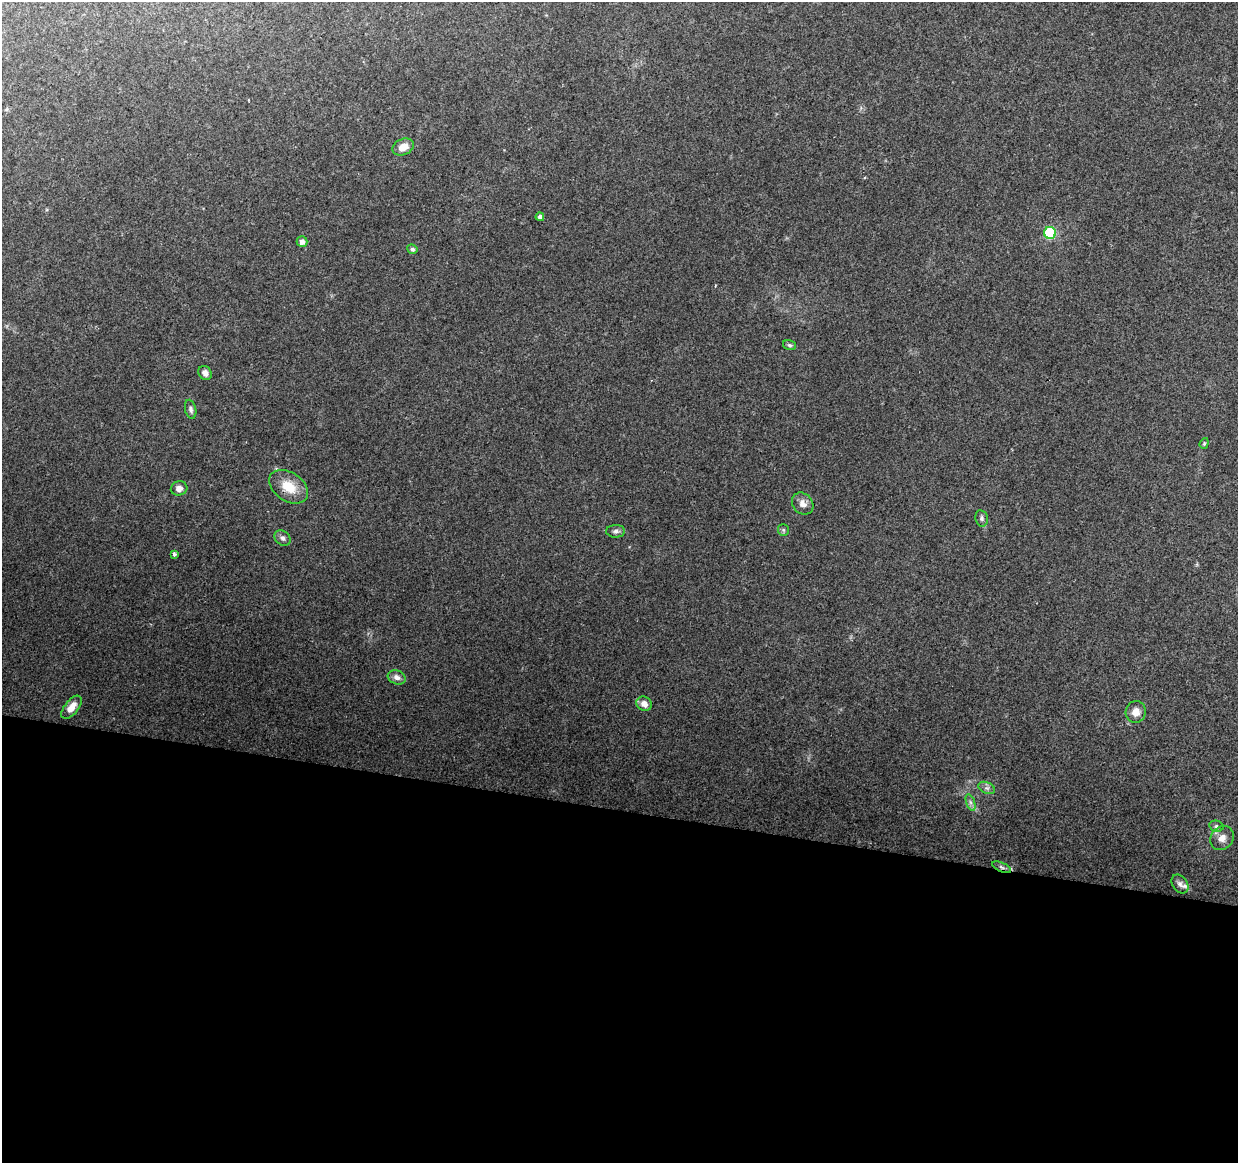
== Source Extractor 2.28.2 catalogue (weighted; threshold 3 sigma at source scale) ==
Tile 14 of 4 x 4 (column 2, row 4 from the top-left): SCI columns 1237-2472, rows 225-1385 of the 4952 x 5152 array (HDU 1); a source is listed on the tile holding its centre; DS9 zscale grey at full resolution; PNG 1240 x 1165 px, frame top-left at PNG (2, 2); each listed source drawn as its Kron ellipse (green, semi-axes under 4 px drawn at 4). Shown black and unused: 30% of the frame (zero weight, under 2 of 3 exposures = <1% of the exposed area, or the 3 px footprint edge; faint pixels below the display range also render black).
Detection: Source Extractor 2.28.2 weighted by HDU 2 'WHT'; one run over the whole footprint, this tile lists its part. Background 0.153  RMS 0.0099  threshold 0.0447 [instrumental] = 3 sigma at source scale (4.5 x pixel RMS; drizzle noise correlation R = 1.50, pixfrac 1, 0.0396/0.0396 arcsec/px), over >= 5 px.
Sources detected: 28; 1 inside a brighter listed object's ellipse — not listed separately; the other 27 listed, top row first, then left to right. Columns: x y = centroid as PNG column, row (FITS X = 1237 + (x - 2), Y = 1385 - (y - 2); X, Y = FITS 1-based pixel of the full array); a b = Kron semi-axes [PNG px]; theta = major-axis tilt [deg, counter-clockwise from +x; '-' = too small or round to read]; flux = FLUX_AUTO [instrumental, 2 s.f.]
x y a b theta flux
403 147 11 8 25 11
540 217 4 4 - 3.1
1050 233 6 6 - 91
302 242 5 5 - 4.6
412 249 5 4 - 2.5
789 345 7 5 -16 1.7
205 373 7 6 - 4.8
191 409 10 5 -76 2.9
1204 443 6 4 69 1.3
289 487 21 14 -34 22
179 488 8 7 - 5.1
803 504 12 10 -48 6.4
982 518 8 6 -80 2.6
783 530 6 5 - 1.7
616 531 9 6 1 3
282 538 9 6 -38 3.5
174 554 4 3 - 2.4
397 677 9 7 -20 4.7
644 704 8 6 -32 6.9
72 707 14 7 52 11
1136 712 11 10 - 7.3
987 788 9 5 -24 2.8
970 802 9 4 -71 2.6
1216 826 7 5 -14 2.3
1222 838 13 11 47 8.4
1002 867 10 4 -24 2.5
1180 884 10 7 -54 4
Overlapping masked pixels (flux is a lower limit): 1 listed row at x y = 1002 867